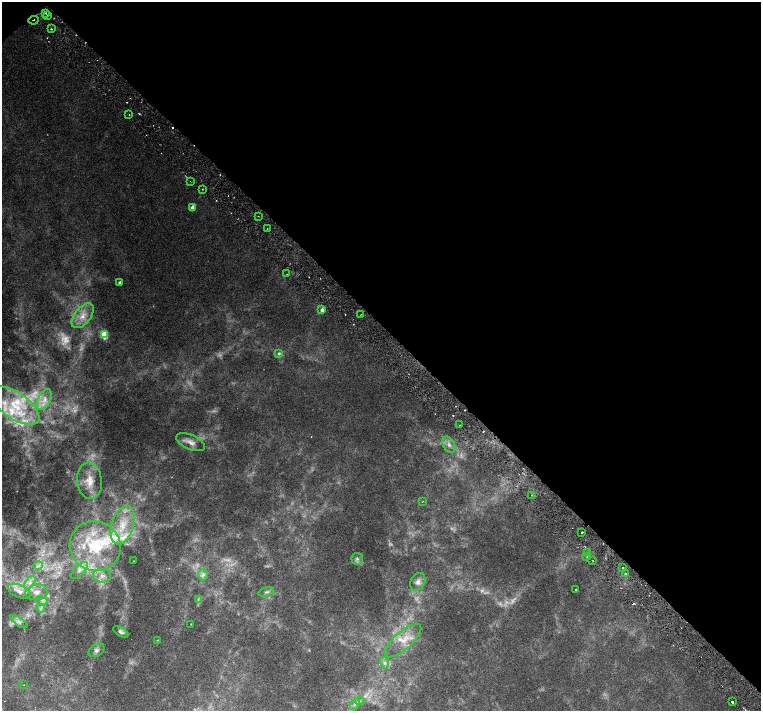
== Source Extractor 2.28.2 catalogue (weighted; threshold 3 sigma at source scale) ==
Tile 3 of 4 x 4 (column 3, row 1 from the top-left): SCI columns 3034-4550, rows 4408-5825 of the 6067 x 6043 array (HDU 1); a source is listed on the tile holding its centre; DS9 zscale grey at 2 x 2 block average (1 PNG px = mean of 2 x 2 image px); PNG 763 x 713 px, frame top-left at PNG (2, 2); each listed source drawn as its Kron ellipse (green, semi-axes under 4 px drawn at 4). Shown black and unused: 46% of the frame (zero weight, under 3 of 6 exposures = <1% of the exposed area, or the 3 px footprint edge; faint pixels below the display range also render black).
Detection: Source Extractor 2.28.2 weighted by HDU 2 'WHT'; one run over the whole footprint, this tile lists its part. Background 0.00446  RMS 0.002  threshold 0.00821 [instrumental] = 3 sigma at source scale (4.09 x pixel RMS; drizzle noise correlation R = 1.36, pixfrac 0.8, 0.0396/0.0396 arcsec/px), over >= 5 px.
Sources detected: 89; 16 too faint to see at this stretch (2 x 2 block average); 7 cosmic-ray / hot-pixel residue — neither listed nor drawn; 7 inside a brighter listed object's ellipse — not listed separately; the other 59 listed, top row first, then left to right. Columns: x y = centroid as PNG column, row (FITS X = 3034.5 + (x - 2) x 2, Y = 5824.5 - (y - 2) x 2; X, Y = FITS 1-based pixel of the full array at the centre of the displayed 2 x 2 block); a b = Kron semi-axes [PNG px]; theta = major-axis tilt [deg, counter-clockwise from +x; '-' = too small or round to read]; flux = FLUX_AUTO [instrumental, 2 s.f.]
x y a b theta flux
45 13 2 2 - 0.59
47 15 3 2 - 0.65
34 20 5 2 - 0.36
51 29 2 2 - 0.39
129 115 2 2 - 0.2
191 181 2 2 - 0.19
202 189 2 2 - 0.25
192 208 3 2 - 5.9
258 216 2 2 - 0.17
267 228 2 2 - 0.15
287 274 2 2 - 0.16
120 283 2 2 - 2
322 310 2 2 - 2.7
361 314 2 2 - 0.22
83 316 14 8 52 5.1
104 335 3 3 - 24
279 353 3 3 - 1
44 400 11 6 63 3.3
15 405 28 13 -35 17
460 425 2 2 - 0.18
191 442 15 7 -23 3.1
449 445 9 5 -59 2.1
89 481 18 12 -83 7
531 495 2 2 - 0.18
422 502 3 2 - 0.17
123 525 20 11 72 11
582 532 3 2 - 0.71
95 546 26 24 -30 26
588 552 3 2 - 0.35
587 557 3 2 - 0.25
357 559 6 5 - 1.2
593 560 2 2 - 0.43
134 561 2 2 - 0.39
38 566 5 2 - 0.56
623 568 2 2 - 0.32
79 571 11 4 45 1.7
625 573 2 2 - 0.36
203 575 6 4 89 1.3
102 576 9 6 -5 2.9
418 582 9 7 63 1.9
30 583 8 3 55 1.6
576 590 2 2 - 0.65
19 591 12 6 -22 2.7
37 592 11 8 9 3.2
266 592 8 3 16 1
198 599 4 3 - 0.47
42 600 6 4 -15 1.1
41 608 4 3 - 0.62
19 622 10 3 -34 1.4
191 624 2 2 - 0.19
121 632 8 4 -33 1.2
157 640 2 2 - 0.2
403 641 23 9 41 6.7
96 650 9 6 33 1.6
384 663 6 3 -75 0.88
24 685 2 2 - 0.14
360 701 5 3 - 0.76
732 702 2 2 - 1.1
355 704 6 3 53 0.97
Overlapping masked pixels (flux is a lower limit): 2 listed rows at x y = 34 20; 191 181
Diffuse or blended objects may show on this block-average render without a row.